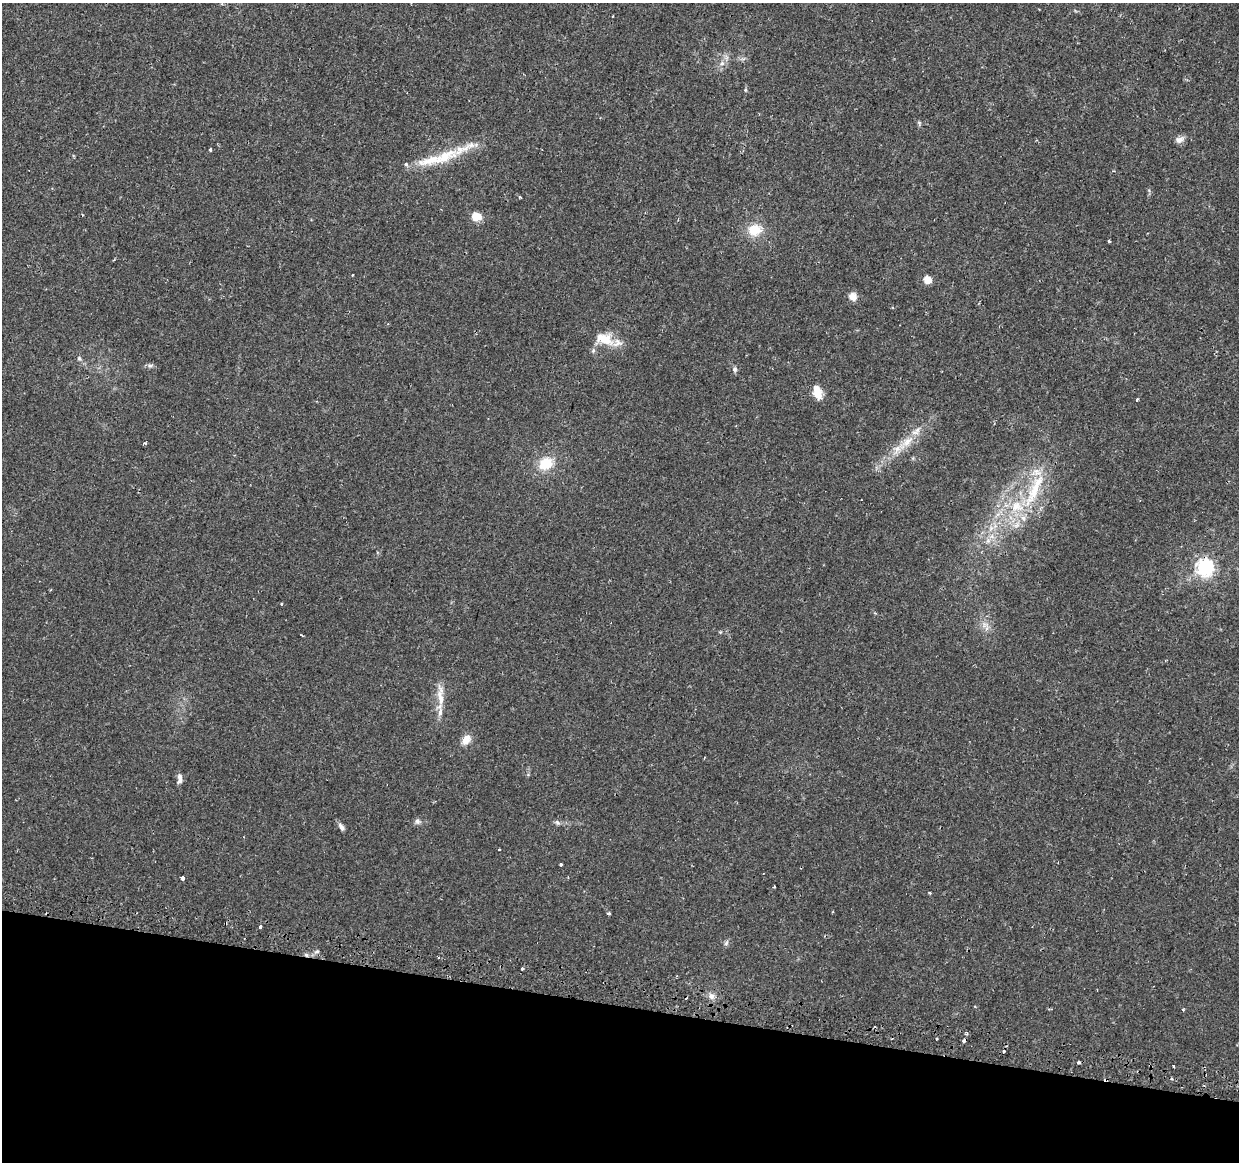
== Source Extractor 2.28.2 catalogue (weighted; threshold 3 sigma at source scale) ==
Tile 15 of 4 x 4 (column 3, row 4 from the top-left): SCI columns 2511-3747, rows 269-1428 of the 5029 x 5233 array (HDU 1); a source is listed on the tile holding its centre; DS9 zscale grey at full resolution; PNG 1241 x 1164 px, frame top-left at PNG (2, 3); no overlay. Shown black and unused: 14% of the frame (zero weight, under 2 of 3 exposures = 3% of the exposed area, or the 3 px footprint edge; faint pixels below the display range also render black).
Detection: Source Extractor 2.28.2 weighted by HDU 2 'WHT'; one run over the whole footprint, this tile lists its part. Background 0.00797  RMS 0.0022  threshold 0.00996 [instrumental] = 3 sigma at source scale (4.5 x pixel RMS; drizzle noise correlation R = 1.50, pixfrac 1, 0.0396/0.0396 arcsec/px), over >= 5 px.
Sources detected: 62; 6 cosmic-ray / hot-pixel residue — not listed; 5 inside a brighter listed object's ellipse — not listed separately; the other 51 listed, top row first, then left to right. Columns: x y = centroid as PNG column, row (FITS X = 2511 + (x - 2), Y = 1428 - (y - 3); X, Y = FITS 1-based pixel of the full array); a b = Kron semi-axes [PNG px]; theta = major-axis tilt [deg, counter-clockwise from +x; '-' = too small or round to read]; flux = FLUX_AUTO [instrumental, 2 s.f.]
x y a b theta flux
722 63 6 6 - 0.59
745 90 5 4 - 0.25
1179 140 11 8 16 1.1
210 149 4 3 - 0.27
432 160 46 12 13 6.7
519 197 3 3 - 0.57
476 217 8 7 - 3.6
754 230 17 15 13 4.3
1109 241 4 3 - 0.44
353 275 3 2 - 0.22
927 280 5 5 - 5.3
853 297 10 9 - 1.5
604 339 25 15 -17 4.9
79 359 6 5 - 0.4
150 366 7 4 -1 0.48
735 369 8 6 81 0.51
817 392 18 10 -74 2.6
1137 399 3 3 - 0.61
907 442 20 10 39 3.3
145 443 4 3 - 0.34
546 463 16 13 28 5.1
1035 487 66 13 65 11
991 528 7 5 46 0.71
988 541 8 5 45 0.68
1205 567 7 6 - 75
875 613 4 4 - 0.23
985 625 10 6 7 1.1
440 696 37 8 -87 3.3
466 740 10 7 55 2.4
704 758 3 2 - 0.3
180 779 13 6 87 0.98
417 821 8 7 - 0.63
557 823 8 5 -48 0.48
341 827 11 6 -57 0.74
499 849 3 3 - 0.45
561 864 3 3 - 0.71
183 878 4 4 - 1.3
774 887 3 3 - 0.18
930 893 3 3 - 0.29
608 913 4 4 - 0.43
260 926 4 3 - 2.6
726 943 7 4 46 0.45
317 952 7 4 9 0.4
439 957 3 2 - 0.4
522 968 3 3 - 3.9
711 996 8 7 - 1
966 1034 5 3 - 0.34
936 1039 3 3 - 1.3
1079 1062 3 3 - 1.5
1172 1078 4 3 - 0.31
1106 1080 5 3 - 0.98
Overlapping masked pixels (flux is a lower limit): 1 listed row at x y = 1106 1080